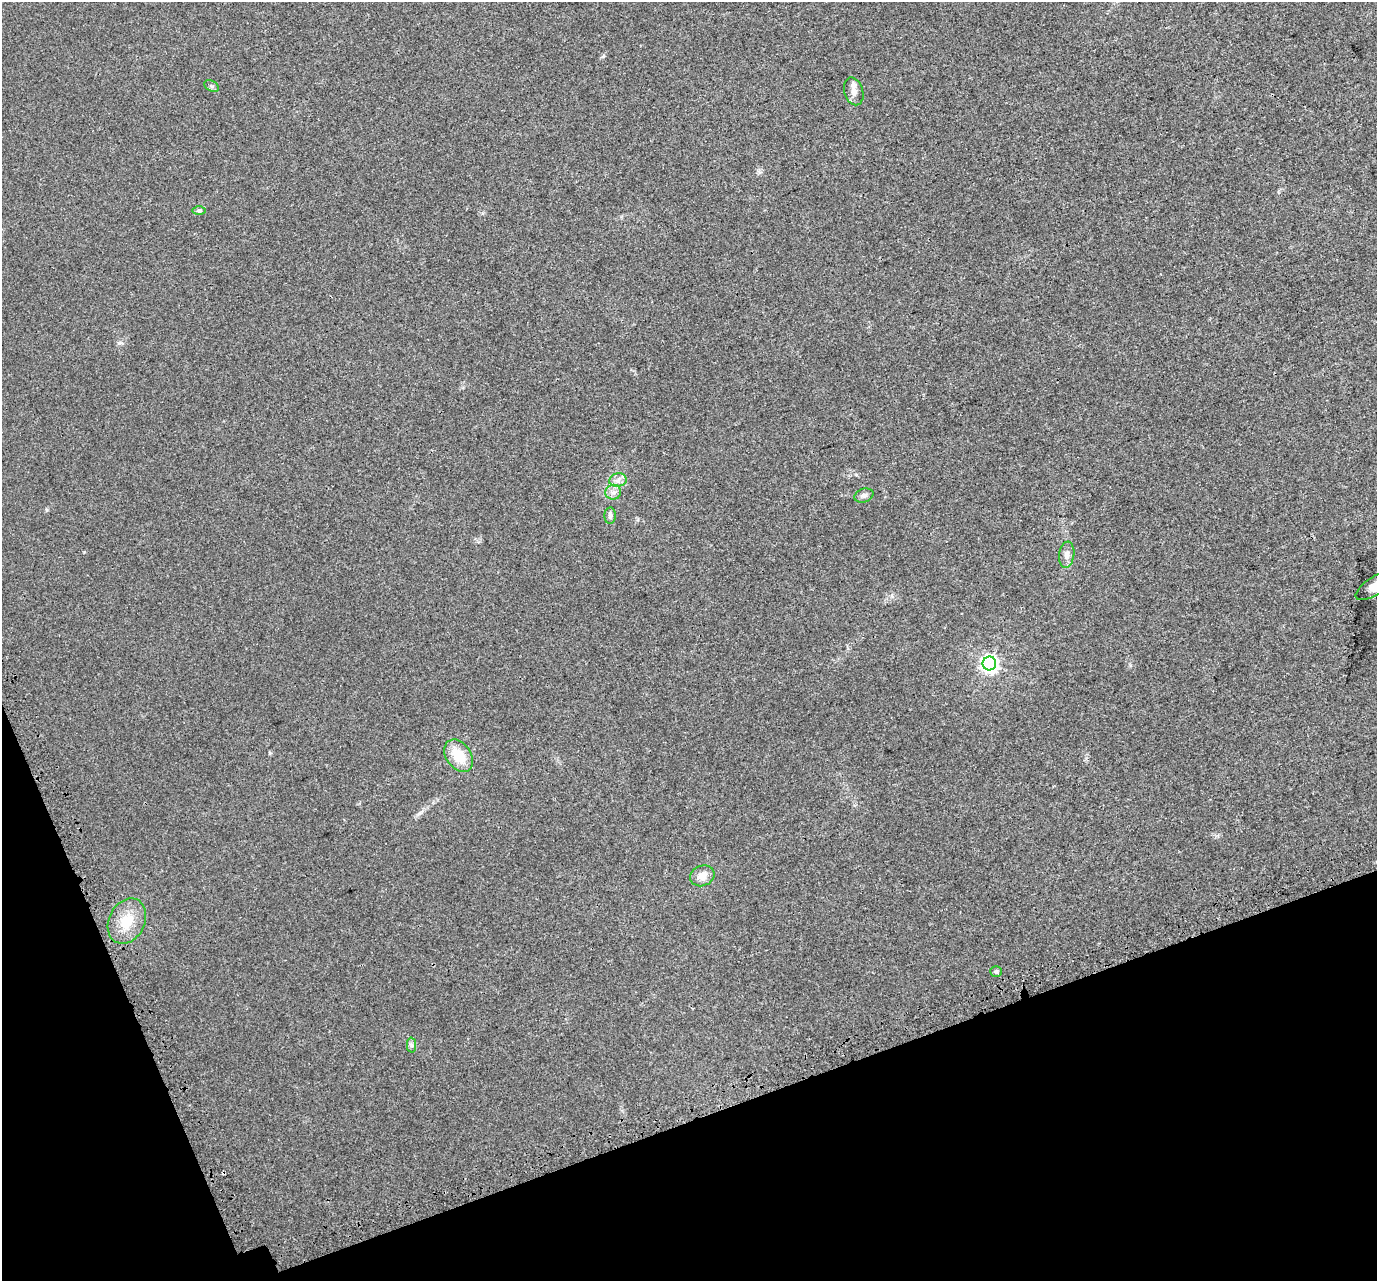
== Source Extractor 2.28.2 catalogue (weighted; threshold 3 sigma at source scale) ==
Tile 14 of 4 x 4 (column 2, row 4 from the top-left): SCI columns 1451-2825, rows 163-1441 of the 5654 x 5495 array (HDU 1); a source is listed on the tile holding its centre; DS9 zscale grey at full resolution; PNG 1379 x 1283 px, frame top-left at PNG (2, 2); each listed source drawn as its Kron ellipse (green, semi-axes under 4 px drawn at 4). Shown black and unused: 17% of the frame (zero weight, under 3 of 4 exposures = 6% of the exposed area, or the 3 px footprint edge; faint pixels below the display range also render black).
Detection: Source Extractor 2.28.2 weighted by HDU 2 'WHT'; one run over the whole footprint, this tile lists its part. Background 0.00395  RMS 0.0025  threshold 0.0112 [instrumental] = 3 sigma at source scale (4.5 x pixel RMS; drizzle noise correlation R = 1.50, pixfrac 1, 0.0396/0.0396 arcsec/px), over >= 5 px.
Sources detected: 16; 1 cosmic-ray / hot-pixel residue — neither listed nor drawn; the other 15 listed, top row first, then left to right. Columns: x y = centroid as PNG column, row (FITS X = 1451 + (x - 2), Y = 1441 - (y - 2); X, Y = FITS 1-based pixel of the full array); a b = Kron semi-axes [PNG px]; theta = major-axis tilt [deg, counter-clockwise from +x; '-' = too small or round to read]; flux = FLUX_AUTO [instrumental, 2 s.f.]
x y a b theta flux
211 86 8 5 -28 0.5
854 91 14 9 -74 1.6
199 211 7 4 1 0.38
618 480 9 6 13 1.1
613 492 8 7 - 1.1
864 496 10 6 17 0.8
610 516 8 5 -90 0.64
1067 555 13 7 83 1.4
1375 586 23 9 32 3.6
989 663 7 6 - 92
459 756 18 12 -56 5.7
702 876 12 10 22 2
127 921 24 18 63 5.9
996 971 6 5 - 0.42
412 1045 7 4 -89 0.53
Isophote crosses this tile's border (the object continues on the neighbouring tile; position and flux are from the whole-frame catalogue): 1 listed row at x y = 1375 586
Unlisted compact peaks at least as high as the median listed source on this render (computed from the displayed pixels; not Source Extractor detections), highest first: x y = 47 510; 84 552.